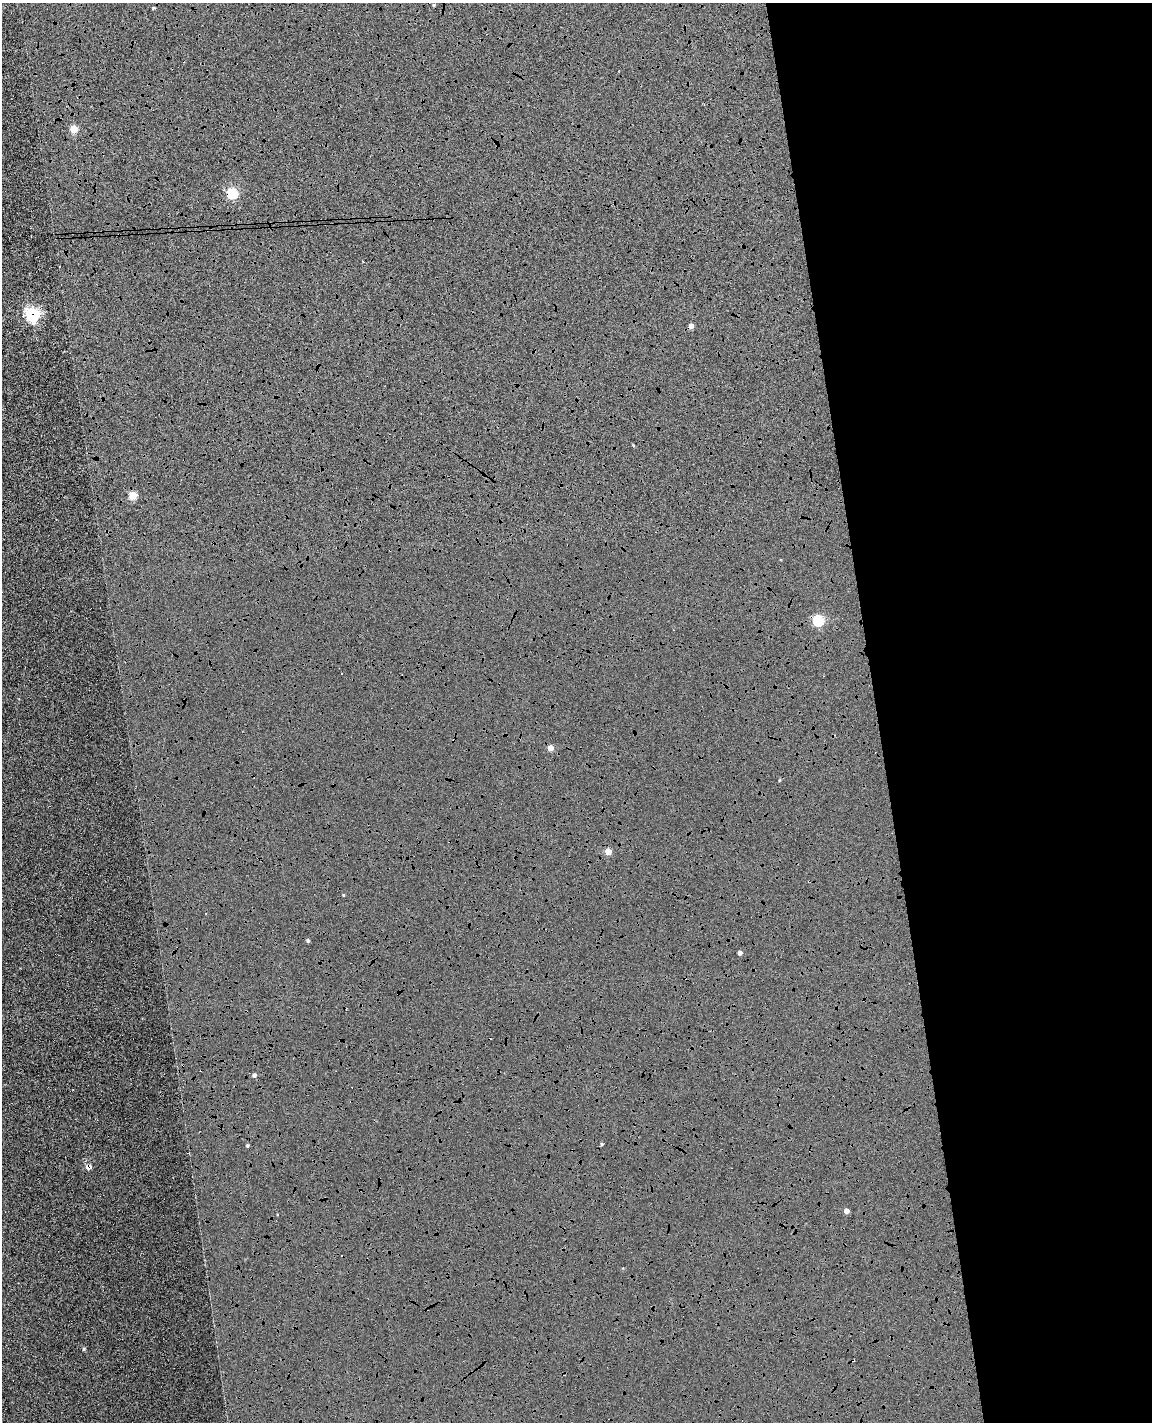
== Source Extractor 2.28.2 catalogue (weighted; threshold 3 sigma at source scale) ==
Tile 8 of 4 x 3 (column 4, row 2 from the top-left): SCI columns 3508-4657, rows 1560-2979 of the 4714 x 4645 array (HDU 1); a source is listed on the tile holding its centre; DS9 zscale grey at full resolution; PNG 1154 x 1424 px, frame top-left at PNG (2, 3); no overlay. Shown black and unused: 25% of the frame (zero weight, under 4 of 8 exposures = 6% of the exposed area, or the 3 px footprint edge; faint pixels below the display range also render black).
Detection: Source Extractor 2.28.2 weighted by HDU 2 'WHT'; one run over the whole footprint, this tile lists its part. Background 0.00602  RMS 0.0054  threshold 0.022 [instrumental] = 3 sigma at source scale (4.09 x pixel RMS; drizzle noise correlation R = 1.36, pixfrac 0.8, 0.05/0.05 arcsec/px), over >= 5 px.
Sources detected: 26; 4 cosmic-ray / hot-pixel residue — not listed; the other 22 listed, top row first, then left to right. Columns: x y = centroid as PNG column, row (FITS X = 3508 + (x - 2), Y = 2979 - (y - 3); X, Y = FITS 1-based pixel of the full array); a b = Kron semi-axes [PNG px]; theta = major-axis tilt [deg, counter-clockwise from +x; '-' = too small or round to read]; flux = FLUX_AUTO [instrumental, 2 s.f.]
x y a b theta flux
433 5 4 3 - 0.53
154 8 3 3 - 0.6
74 129 5 4 - 16
232 193 5 5 - 39
33 315 9 8 - 41
691 326 4 4 - 3
633 445 3 3 - 0.33
133 495 5 5 - 19
818 620 5 5 - 42
550 748 4 4 - 5.1
779 780 4 4 - 0.57
608 851 4 4 - 10
343 895 3 3 - 0.38
308 940 4 4 - 0.96
740 953 4 4 - 2.1
254 1075 4 4 - 1.5
602 1144 4 3 - 0.67
247 1145 3 3 - 0.79
88 1167 6 5 - 2.9
846 1211 4 4 - 3.6
84 1349 4 4 - 0.77
853 1360 3 2 - 0.49
Overlapping masked pixels (flux is a lower limit): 2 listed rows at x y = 232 193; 853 1360